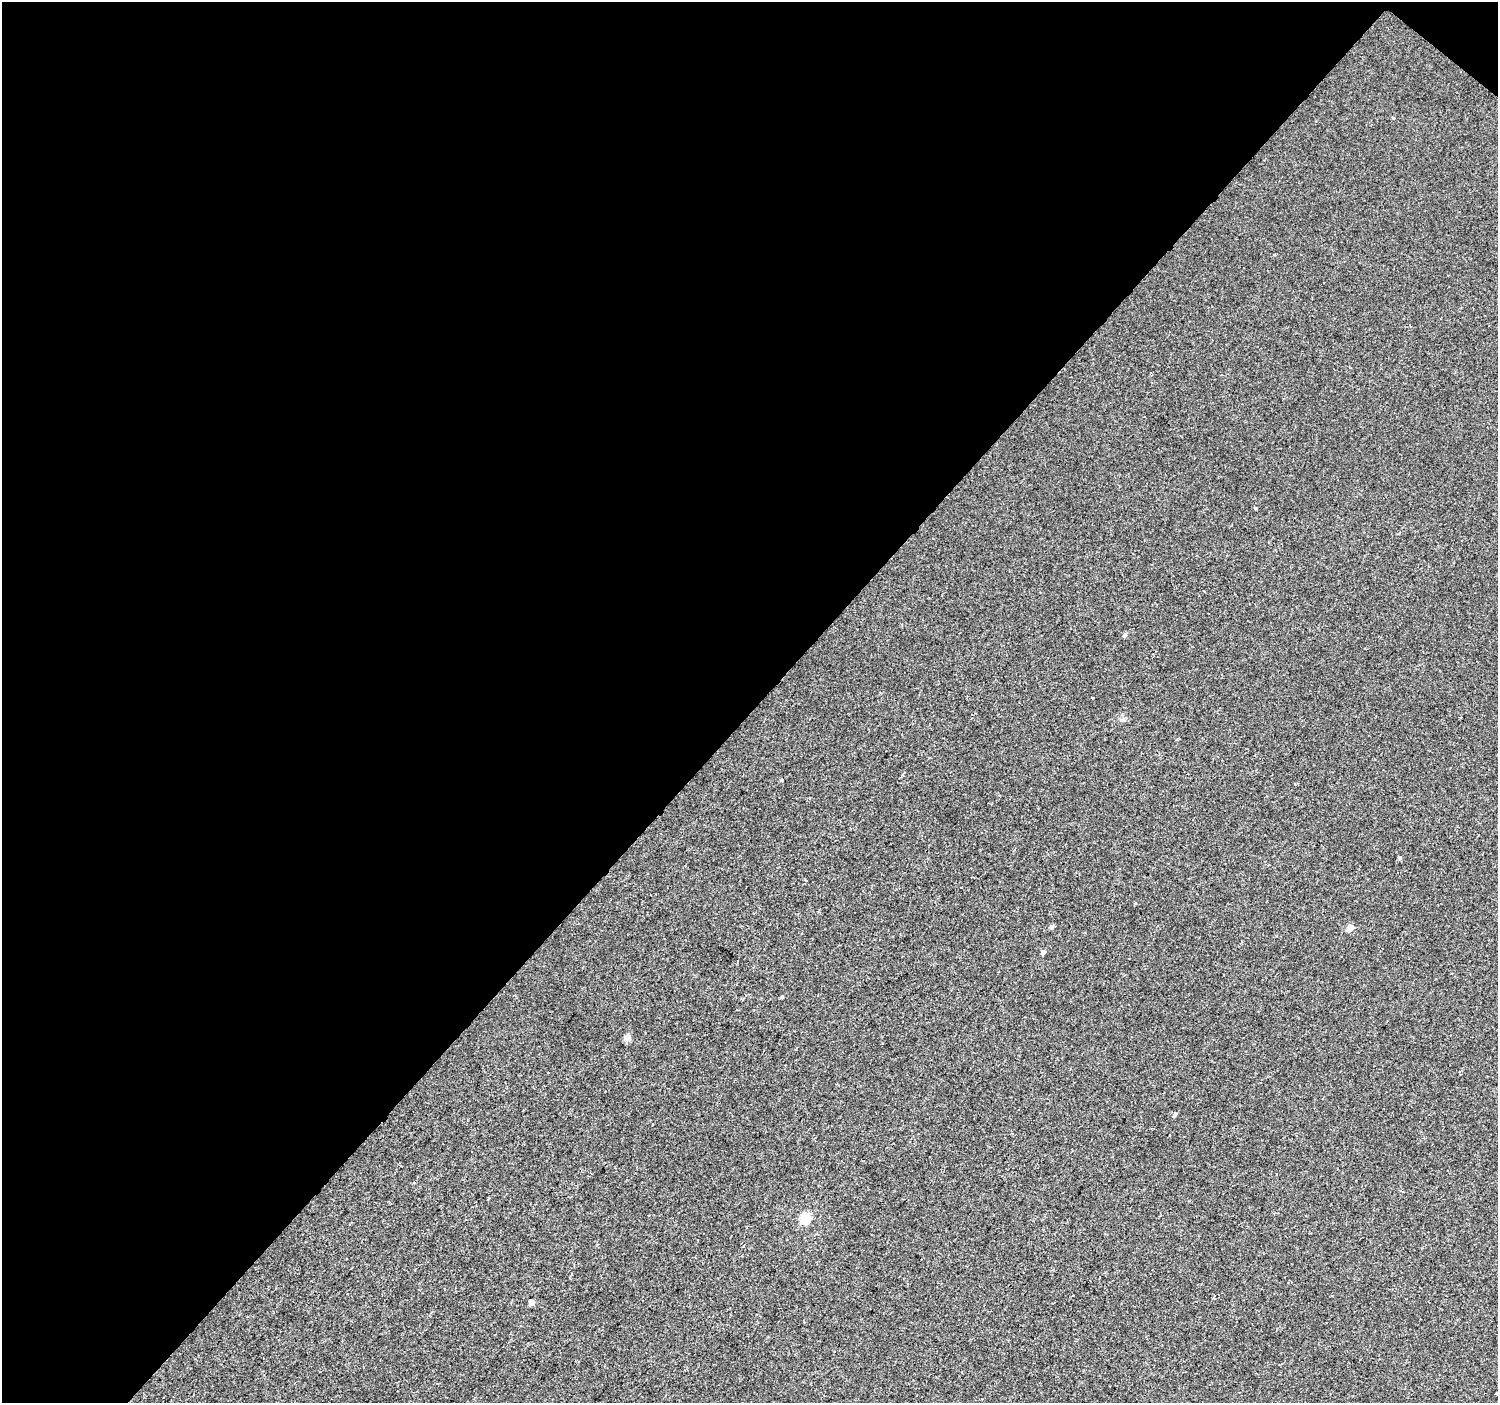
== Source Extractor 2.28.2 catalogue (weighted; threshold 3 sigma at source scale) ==
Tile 1 of 2 x 2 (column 1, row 1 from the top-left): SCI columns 1-1496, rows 1511-2911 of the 2992 x 3001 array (HDU 1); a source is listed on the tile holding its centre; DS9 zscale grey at full resolution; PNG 1500 x 1405 px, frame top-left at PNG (2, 2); no overlay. Shown black and unused: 51% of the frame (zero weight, under 2 of 3 exposures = <1% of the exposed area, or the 3 px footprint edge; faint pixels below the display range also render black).
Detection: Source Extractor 2.28.2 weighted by HDU 2 'WHT'; one run over the whole footprint, this tile lists its part. Background -1.89e-04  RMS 0.0041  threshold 0.0183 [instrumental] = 3 sigma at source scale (4.5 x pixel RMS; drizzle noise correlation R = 1.50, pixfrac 1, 0.0396/0.0396 arcsec/px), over >= 5 px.
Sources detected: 13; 1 cosmic-ray / hot-pixel residue — not listed; the other 12 listed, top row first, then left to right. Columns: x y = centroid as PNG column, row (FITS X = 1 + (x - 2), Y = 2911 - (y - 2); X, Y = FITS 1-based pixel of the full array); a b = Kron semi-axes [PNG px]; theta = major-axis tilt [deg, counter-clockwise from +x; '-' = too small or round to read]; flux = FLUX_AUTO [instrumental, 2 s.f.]
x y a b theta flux
1275 255 4 2 - 0.31
1256 508 3 3 - 1.6
1125 635 5 5 - 0.89
1400 857 5 4 - 0.62
1051 926 5 4 - 1.1
1350 928 5 4 - 4.8
1043 952 4 4 - 1.3
782 997 4 3 - 0.44
627 1037 5 5 - 4
1175 1114 5 4 - 0.76
805 1218 5 5 - 30
531 1302 4 4 - 2.9
Unlisted compact peaks at least as high as the median listed source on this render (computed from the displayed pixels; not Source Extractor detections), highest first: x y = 1393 118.